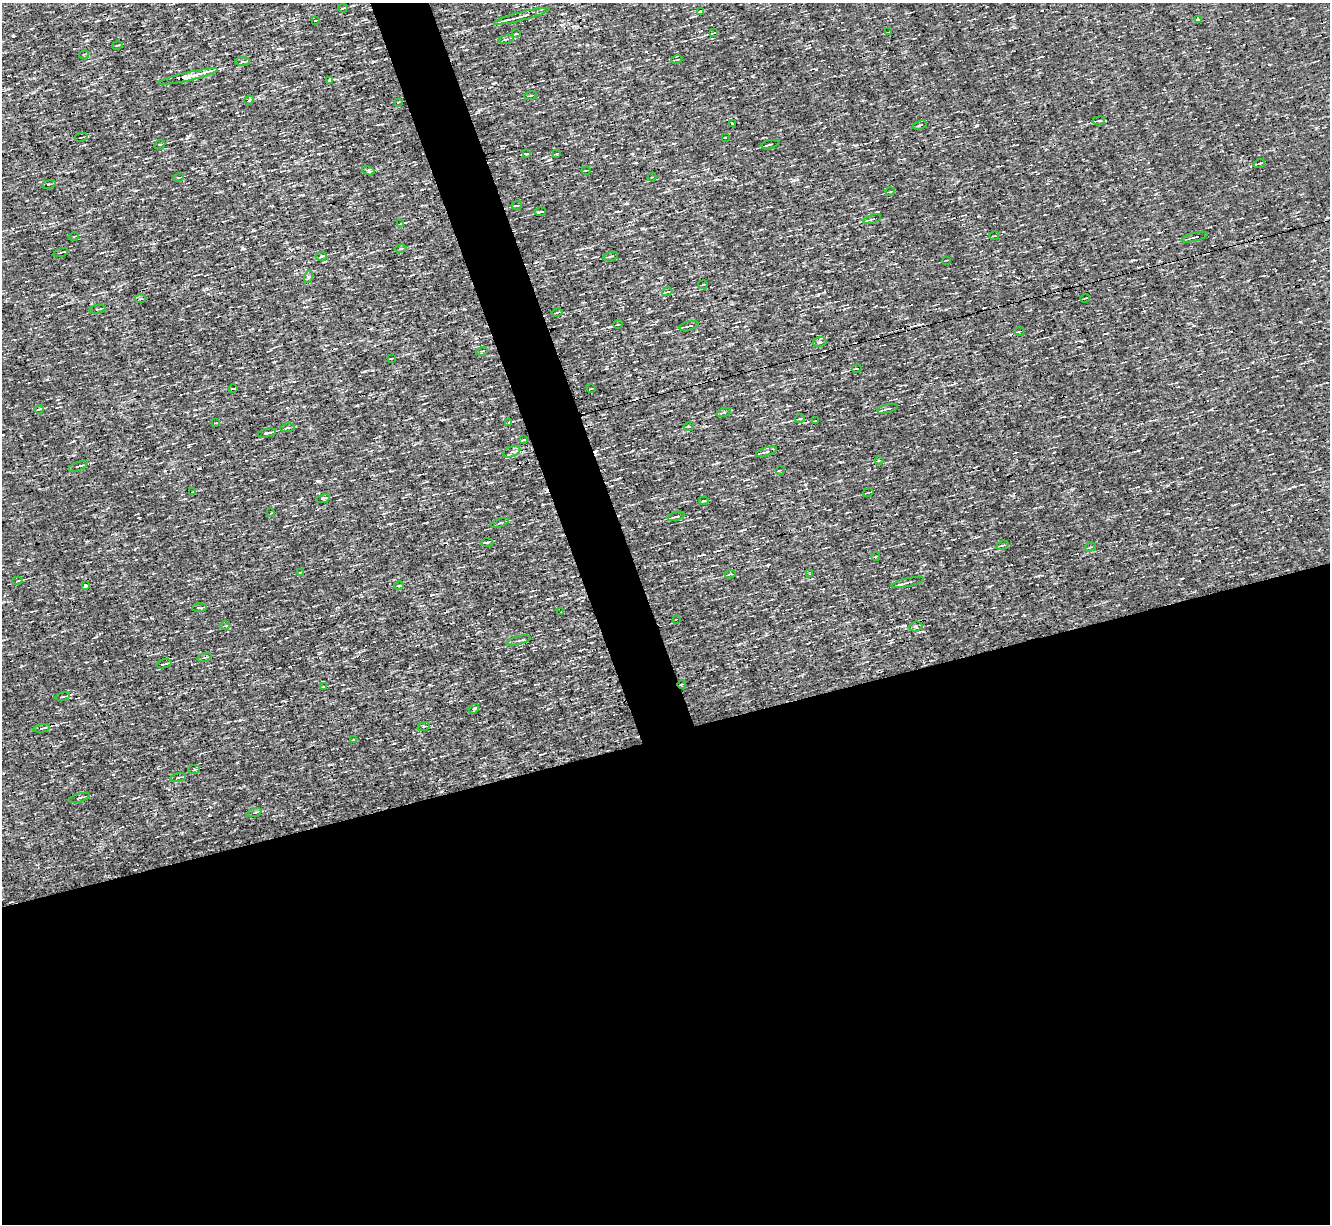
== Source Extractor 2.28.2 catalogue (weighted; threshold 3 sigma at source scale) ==
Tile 15 of 4 x 4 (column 3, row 4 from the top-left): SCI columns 2657-3984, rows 259-1480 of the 5312 x 5277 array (HDU 1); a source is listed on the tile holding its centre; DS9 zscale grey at full resolution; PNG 1332 x 1226 px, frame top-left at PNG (2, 3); each listed source drawn as its Kron ellipse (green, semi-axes under 4 px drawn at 4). Shown black and unused: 43% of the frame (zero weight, under 3 of 4 exposures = <1% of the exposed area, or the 3 px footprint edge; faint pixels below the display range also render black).
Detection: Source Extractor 2.28.2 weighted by HDU 2 'WHT'; one run over the whole footprint, this tile lists its part. Background 3.45e-04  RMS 0.044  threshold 0.199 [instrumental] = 3 sigma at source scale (4.5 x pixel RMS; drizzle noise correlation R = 1.50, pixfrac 1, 0.05/0.05 arcsec/px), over >= 5 px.
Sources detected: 124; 7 cosmic-ray / hot-pixel residue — neither listed nor drawn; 2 inside a brighter listed object's ellipse — not listed separately; the other 115 listed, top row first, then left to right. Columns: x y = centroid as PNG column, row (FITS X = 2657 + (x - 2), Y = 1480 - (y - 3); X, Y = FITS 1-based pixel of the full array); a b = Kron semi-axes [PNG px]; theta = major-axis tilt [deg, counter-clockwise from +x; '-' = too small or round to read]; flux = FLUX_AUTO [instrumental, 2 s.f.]
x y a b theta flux
343 8 4 2 - 5.1
701 11 4 3 - 5.2
522 16 29 3 14 43
315 20 4 2 - 3.6
1198 20 4 4 - 14
889 32 2 2 - 2.7
714 33 4 2 - 4.8
516 34 4 3 - 6.1
506 39 8 3 12 7.1
117 45 5 2 - 4
84 54 5 3 - 3.9
677 60 6 2 12 4.6
242 61 7 3 3 6.5
188 76 30 4 13 85
329 80 3 3 - 8.1
530 96 6 2 11 4.5
249 100 5 3 - 9.7
398 102 3 2 - 3.7
1099 121 6 3 9 7.2
732 123 3 2 - 8.9
920 125 7 3 18 6.5
81 137 6 2 12 3.4
725 137 3 2 - 3
770 144 9 3 13 7.4
160 145 6 3 25 8.7
557 153 3 2 - 3.5
527 154 4 3 - 6.8
1259 164 5 3 - 4.9
586 170 4 2 - 3.9
368 171 7 4 -18 7.5
179 177 5 3 - 3.7
652 177 4 3 - 4.6
49 184 7 3 12 5.1
890 192 4 3 - 3.9
517 205 5 3 - 4.8
540 212 6 2 10 8.2
872 219 9 3 18 6.4
401 223 4 2 - 4.7
74 236 5 3 - 4
994 236 5 2 - 3.5
1195 237 13 3 15 10
401 249 6 3 11 5
61 252 8 2 15 5.1
321 256 5 3 - 7.8
611 256 7 3 14 6.7
947 260 4 3 - 3.3
308 277 6 4 72 6.8
703 285 5 2 - 3.7
667 292 5 3 - 4.3
1085 298 5 2 - 4.2
141 299 6 3 0 4.6
98 309 8 3 8 5.7
557 312 6 2 12 3.7
618 324 4 3 - 5.6
689 326 10 3 14 15
1020 331 5 2 - 3.7
820 342 7 5 17 8.8
482 351 6 3 17 5
391 359 4 2 - 3.6
857 368 5 2 - 4.5
591 388 4 3 - 4.3
233 389 4 3 - 3.5
39 409 4 3 - 5.7
887 409 10 3 14 14
723 412 7 4 16 8.7
800 419 4 3 - 6.4
815 421 3 2 - 2.7
215 423 3 2 - 3.2
509 423 4 3 - 6.8
689 426 5 3 - 4.1
287 428 7 2 8 5.2
267 433 9 3 11 12
523 440 4 2 - 4
512 452 9 5 19 13
767 452 11 3 17 12
879 460 4 4 - 4.3
78 466 10 3 21 14
780 470 4 3 - 3.3
192 492 4 3 - 3.9
868 492 5 2 - 4
323 498 6 3 16 9.7
704 501 4 2 - 4.6
271 513 3 2 - 3.7
676 516 9 3 13 9.9
500 523 9 3 18 5.9
487 543 6 4 3 6.2
1002 545 6 3 22 5.4
1090 547 6 2 17 4.1
876 556 4 2 - 3.3
300 572 3 2 - 3.3
730 574 5 3 - 6.3
809 574 3 2 - 2.9
17 581 5 2 - 4.2
908 582 17 3 13 16
85 586 3 3 - 12
399 586 4 4 - 5.1
199 608 7 2 7 6.5
561 612 2 2 - 2.6
676 619 4 3 - 4.8
225 626 5 3 - 4
916 627 6 5 - 8.2
518 641 12 2 14 8.2
204 657 7 3 19 5.2
164 664 7 2 14 8.4
682 684 4 3 - 3.5
324 687 3 2 - 2.9
62 696 7 2 10 5.8
474 709 6 3 42 6.7
423 727 6 3 19 4.4
42 728 8 3 9 11
353 740 4 2 - 3.1
194 770 6 3 4 5.2
178 778 8 3 15 5.6
79 798 11 4 16 10
254 813 7 3 19 5.6
Overlapping masked pixels (flux is a lower limit): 2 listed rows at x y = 188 76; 682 684
Unlisted compact peaks at least as high as the median listed source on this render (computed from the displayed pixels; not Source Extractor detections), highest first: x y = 318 481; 13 36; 794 180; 242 248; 188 137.